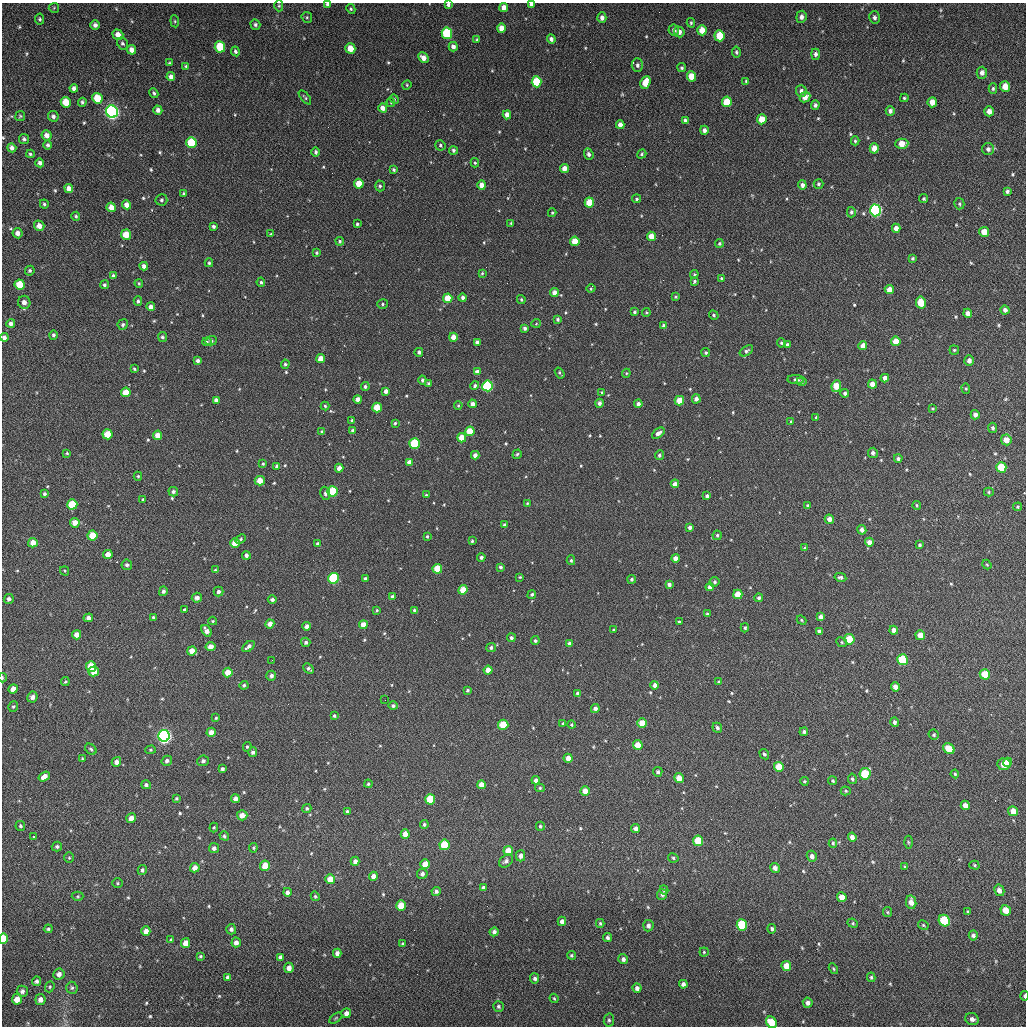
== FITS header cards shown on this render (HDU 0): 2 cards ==
NAXIS1  =                 1024 / length of data axis 1
NAXIS2  =                 1024 / length of data axis 2

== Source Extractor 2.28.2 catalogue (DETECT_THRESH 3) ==
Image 1024 x 1024 px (HDU 0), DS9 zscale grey, 1 PNG px = 1 image px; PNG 1028 x 1028 px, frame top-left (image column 1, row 1024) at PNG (2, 3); each listed source drawn as its Kron ellipse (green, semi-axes under 4 px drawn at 4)
Background 77.1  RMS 11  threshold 33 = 3 sigma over >= 5 px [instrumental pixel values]
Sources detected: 627; of the 627, the 500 brightest by FLUX_AUTO listed and drawn (127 fainter detections omitted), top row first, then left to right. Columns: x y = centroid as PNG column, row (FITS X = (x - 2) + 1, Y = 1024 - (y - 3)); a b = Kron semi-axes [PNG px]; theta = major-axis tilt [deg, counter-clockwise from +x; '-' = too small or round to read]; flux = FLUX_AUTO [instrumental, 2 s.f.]
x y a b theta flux
328 4 4 3 - 2700
531 4 4 3 - 2100
448 5 4 3 - 1800
279 6 6 4 89 980
504 7 4 4 - 4600
54 8 5 5 - 830
351 9 5 4 - 950
307 17 5 5 - 1100
801 17 6 5 - 2800
874 17 6 5 - 2300
602 18 5 4 - 3100
40 19 5 4 - 1300
175 21 6 4 -84 1100
691 23 5 4 - 1100
95 25 5 4 - 2700
255 25 5 4 - 1800
501 28 5 4 - 6400
674 30 5 5 - 2900
702 30 5 4 - 9400
679 32 5 5 - 4100
447 33 6 5 - 55000
118 35 5 5 - 5500
719 36 5 5 - 22000
551 39 4 4 - 2600
477 40 3 3 - 1100
122 43 6 5 - 1700
220 47 5 5 - 31000
453 47 5 4 - 3100
350 48 5 5 - 12000
132 50 5 4 - 4900
235 51 5 4 - 1500
736 52 5 4 - 1400
815 54 5 4 - 2400
423 58 6 4 -47 5400
169 63 4 3 - 1000
637 65 7 5 -88 2300
186 66 3 3 - 1100
682 68 4 4 - 1200
982 73 6 5 - 3300
692 76 5 4 - 13000
171 77 4 4 - 3900
746 81 4 4 - 970
537 82 5 5 - 34000
645 82 6 5 - 13000
407 85 5 4 - 890
1005 87 5 5 - 8100
74 88 4 4 - 2500
993 88 5 4 - 1200
801 91 6 5 - 2900
154 93 5 4 - 1300
305 97 8 3 -50 1100
805 97 6 4 43 6400
97 98 5 5 - 20000
904 98 4 4 - 960
394 99 5 4 - 870
66 102 5 5 - 15000
82 102 4 3 - 1400
391 102 5 4 - 810
727 102 5 5 - 21000
932 102 5 4 - 6900
815 105 4 4 - 2000
383 108 4 4 - 5100
158 110 4 4 - 3000
890 111 4 4 - 2500
989 111 5 4 - 4500
112 112 6 6 - 280000
507 115 4 4 - 5400
20 116 5 5 - 950
53 116 5 5 - 2000
762 119 5 5 - 12000
685 121 4 3 - 2300
620 125 4 4 - 5100
704 130 4 4 - 2800
47 135 5 5 - 4300
24 139 5 4 - 1500
855 141 4 4 - 1100
191 142 5 5 - 30000
902 144 6 5 - 8700
48 145 4 4 - 1600
440 145 5 5 - 1300
12 148 5 4 - 2800
874 148 5 4 - 7300
988 149 6 6 - 2100
453 150 4 4 - 1500
316 152 5 4 - 1700
30 154 4 4 - 1000
589 154 6 4 -70 2300
642 154 5 4 - 1100
40 163 4 4 - 2300
475 163 4 3 - 1000
564 168 4 4 - 6000
394 170 4 3 - 1300
359 184 5 4 - 14000
818 184 5 5 - 1300
482 185 5 4 - 7300
802 185 4 4 - 3000
380 186 5 5 - 1600
69 188 4 4 - 4600
1007 191 4 3 - 1500
184 194 3 3 - 1300
636 199 4 4 - 1100
924 199 5 4 - 1100
161 200 6 6 - 1600
589 203 5 4 - 19000
44 204 4 4 - 1300
959 204 6 5 - 1200
127 205 4 4 - 5500
111 207 5 4 - 7500
875 210 6 5 - 150000
851 212 5 4 - 1300
552 213 4 3 - 920
76 216 4 4 - 1200
511 223 3 3 - 830
357 224 3 3 - 1200
39 226 5 5 - 5500
213 226 3 3 - 1700
896 228 4 4 - 4600
984 232 5 5 - 9500
18 233 5 5 - 4100
271 234 3 3 - 860
126 235 5 5 - 16000
651 236 5 4 - 12000
340 241 4 4 - 1500
575 241 5 4 - 16000
719 243 4 4 - 1300
316 253 3 3 - 1100
913 258 4 3 - 1000
209 263 4 3 - 1100
144 266 4 4 - 2900
30 271 5 4 - 1400
482 273 4 3 - 950
694 274 4 4 - 820
113 276 4 4 - 1600
722 278 3 3 - 1100
694 281 4 3 - 1200
261 282 5 4 - 1300
139 283 4 3 - 860
20 284 5 5 - 17000
104 285 4 4 - 1500
591 288 4 2 - 860
889 289 4 4 - 6800
554 293 4 4 - 5100
675 297 4 4 - 1100
448 298 5 4 - 15000
463 298 4 4 - 2500
521 299 4 3 - 1100
138 301 5 4 - 1600
24 302 6 6 - 4400
921 303 6 5 - 17000
383 304 5 4 - 1300
151 307 4 4 - 4600
1005 310 4 4 - 2900
635 312 4 4 - 1400
646 312 4 4 - 950
968 313 4 4 - 3500
714 315 5 4 - 1100
558 319 3 3 - 1400
11 323 4 4 - 2500
536 323 4 4 - 820
123 325 5 5 - 1500
664 326 4 4 - 3300
525 328 4 3 - 1900
53 335 5 4 - 1500
4 337 4 4 - 2700
162 337 5 4 - 1500
453 337 4 4 - 6200
211 341 5 4 - 2000
896 341 5 4 - 10000
207 342 5 4 - 1200
477 342 4 3 - 2600
781 343 5 4 - 950
787 345 4 4 - 1800
863 346 4 4 - 4700
954 350 5 4 - 1100
746 351 7 4 33 1900
419 352 4 4 - 1900
706 353 4 4 - 1300
321 359 4 4 - 9000
198 361 4 4 - 2100
969 361 5 4 - 3100
285 364 4 4 - 1400
134 369 4 3 - 900
477 372 4 4 - 4200
560 373 6 3 -54 1200
626 373 4 4 - 830
885 378 4 4 - 3700
422 380 4 3 - 1500
796 380 8 4 -5 1600
802 381 5 4 - 1800
429 384 4 3 - 1500
872 384 4 4 - 5500
475 386 4 4 - 1800
487 386 5 5 - 82000
836 386 6 4 83 13000
365 387 4 4 - 1700
966 388 5 4 - 920
386 391 4 4 - 3000
126 392 5 5 - 13000
602 392 4 3 - 1100
845 393 4 4 - 1800
358 399 4 4 - 4900
696 399 4 4 - 3300
216 400 4 4 - 3000
679 401 5 4 - 14000
599 403 4 4 - 2800
472 404 4 4 - 3600
638 404 4 4 - 3100
458 405 4 3 - 860
325 406 4 4 - 1000
377 408 5 4 - 16000
933 409 4 4 - 920
975 415 4 4 - 3100
816 417 4 4 - 970
352 420 3 3 - 840
791 422 4 3 - 920
395 423 4 3 - 1100
993 428 5 4 - 1700
353 430 3 3 - 1600
470 431 5 4 - 17000
322 432 4 3 - 1400
658 433 7 4 37 3800
108 434 5 5 - 16000
158 435 4 4 - 8500
462 438 5 4 - 11000
1006 440 5 5 - 8200
414 443 5 5 - 46000
67 453 4 4 - 920
873 453 5 5 - 2400
517 454 5 3 - 1100
475 455 4 4 - 3800
659 455 5 4 - 1500
898 458 4 4 - 1800
409 462 4 4 - 4600
263 464 3 3 - 920
277 466 4 4 - 2100
1001 467 5 5 - 23000
339 468 4 4 - 5000
138 476 4 4 - 1000
260 481 5 4 - 9700
675 484 4 4 - 4500
333 491 5 5 - 42000
173 492 5 4 - 1800
989 492 5 4 - 980
325 493 7 5 -81 1500
44 494 4 4 - 1400
426 495 3 3 - 880
707 496 4 4 - 1900
143 499 4 3 - 870
527 503 4 3 - 870
72 504 5 5 - 24000
917 505 4 3 - 900
807 506 4 4 - 1500
1018 507 4 4 - 960
829 519 5 4 - 4500
75 523 5 5 - 6800
504 525 4 3 - 2200
690 527 4 3 - 2200
862 530 5 4 - 3300
92 535 5 5 - 14000
717 535 4 4 - 1300
427 536 3 3 - 900
241 539 5 4 - 1000
472 541 3 3 - 970
869 542 4 4 - 5200
33 543 5 4 - 6700
235 543 5 4 - 12000
318 544 4 4 - 1700
920 545 3 3 - 1300
805 548 4 4 - 1200
108 554 5 4 - 7100
246 555 4 4 - 2400
481 557 4 4 - 2100
675 558 4 4 - 4200
571 560 5 4 - 1200
127 565 5 5 - 1800
987 565 5 4 - 830
500 567 4 4 - 1700
437 569 5 5 - 19000
215 570 4 4 - 860
64 571 5 4 - 830
520 577 3 3 - 830
840 577 6 4 -11 1600
333 578 5 5 - 61000
365 579 4 4 - 2000
632 579 4 4 - 1400
714 582 5 5 - 1500
669 584 4 4 - 2500
710 587 4 4 - 4200
463 590 5 4 - 13000
163 591 5 4 - 2000
218 592 5 4 - 2000
532 594 5 4 - 1400
738 594 5 4 - 11000
392 596 4 4 - 1700
197 598 5 5 - 3300
759 598 4 4 - 1700
9 599 5 5 - 2300
272 599 4 4 - 1800
185 610 4 3 - 11000
377 610 4 4 - 1000
414 610 3 3 - 950
707 614 4 3 - 890
153 617 4 3 - 1100
821 617 4 4 - 2900
88 618 5 4 - 3100
801 620 5 4 - 840
213 621 4 3 - 810
679 622 4 3 - 1400
270 624 5 4 - 4600
363 625 4 4 - 7200
307 626 4 4 - 4000
745 628 4 3 - 1300
613 630 4 3 - 880
894 630 4 4 - 4800
206 631 6 4 -54 4800
819 631 4 4 - 2400
77 635 4 4 - 5500
920 635 5 4 - 7600
511 638 4 4 - 1800
849 639 5 5 - 32000
535 641 4 4 - 1200
306 642 5 4 - 1900
842 642 6 4 -25 1100
569 643 4 4 - 2400
210 646 5 4 - 4500
249 647 7 4 36 3000
491 647 5 4 - 1700
192 651 4 4 - 7000
272 660 2 2 - 1900
902 660 5 5 - 38000
91 666 5 5 - 18000
309 669 6 3 -44 1600
488 670 4 4 - 8000
94 672 5 5 - 7500
228 672 5 4 - 11000
985 674 5 5 - 17000
271 676 5 5 - 2600
2 678 5 2 - 880
65 682 4 4 - 1000
719 682 4 4 - 1200
244 685 4 4 - 1300
655 685 4 4 - 3600
895 687 5 4 - 5400
13 689 5 4 - 5300
468 690 4 3 - 1100
578 694 4 4 - 2800
32 697 5 5 - 3000
385 700 2 2 - 850
393 706 5 4 - 1800
13 707 5 4 - 1100
595 708 4 4 - 2700
334 716 4 4 - 1200
216 718 4 3 - 860
894 722 5 4 - 2000
642 723 5 4 - 14000
563 724 4 3 - 1300
503 725 5 5 - 22000
571 725 4 4 - 910
717 728 5 4 - 1800
211 732 4 4 - 5200
804 732 4 4 - 1700
934 735 5 5 - 1200
164 736 6 6 - 280000
638 745 5 4 - 10000
247 747 5 4 - 1000
91 749 6 4 -43 1200
949 749 6 5 - 16000
151 750 5 4 - 950
253 752 5 4 - 2000
764 754 5 4 - 1400
568 758 4 4 - 6300
82 759 4 3 - 1000
167 761 5 4 - 2200
203 761 6 5 - 2200
116 762 5 4 - 3400
1007 762 5 4 - 7600
1004 764 7 5 -3 14000
779 767 5 5 - 16000
222 769 4 4 - 1900
658 772 5 4 - 1700
865 774 6 5 - 34000
955 774 4 4 - 1000
44 776 6 4 35 4800
679 778 5 4 - 8700
852 779 5 4 - 1200
536 780 4 4 - 3000
804 781 4 4 - 920
833 781 4 4 - 1100
368 784 4 4 - 1100
146 785 5 4 - 1700
481 785 4 4 - 7200
540 788 5 4 - 1000
585 791 5 4 - 9000
846 791 5 4 - 980
176 798 4 4 - 890
235 799 4 4 - 3700
430 799 5 5 - 28000
965 805 5 4 - 4800
307 808 4 4 - 1400
347 811 4 3 - 1500
1013 811 5 4 - 9300
242 815 5 5 - 5900
131 818 5 4 - 4900
424 824 4 4 - 1400
20 826 5 4 - 1200
540 826 4 4 - 1300
214 827 5 4 - 810
636 828 4 4 - 3500
405 834 4 4 - 6600
224 836 5 4 - 1200
34 837 3 3 - 2400
852 837 4 4 - 3700
698 841 5 5 - 21000
908 842 6 4 -87 1000
833 843 4 4 - 900
445 845 5 5 - 32000
57 846 5 5 - 1500
214 848 5 5 - 2400
253 848 5 4 - 870
508 851 5 5 - 10000
521 856 5 4 - 3800
812 856 6 5 - 3200
69 858 5 4 - 930
673 858 5 4 - 1200
355 861 4 4 - 3100
506 861 8 5 42 2400
425 864 5 4 - 9700
974 865 5 4 - 990
265 866 5 5 - 13000
905 867 4 3 - 930
195 868 5 4 - 5100
775 868 5 4 - 3500
142 870 5 4 - 1900
422 874 5 5 - 2300
373 876 4 4 - 3600
330 879 5 5 - 8900
118 883 5 4 - 930
483 888 4 4 - 2100
664 890 4 4 - 1200
999 890 6 5 - 4100
436 891 4 4 - 2300
287 892 4 4 - 2800
662 895 5 5 - 1700
78 896 6 4 1 950
315 896 5 4 - 970
842 897 5 4 - 9100
911 902 7 5 -80 5800
401 906 5 5 - 16000
1006 910 6 5 - 11000
887 912 5 4 - 960
968 912 4 3 - 940
944 920 6 5 - 39000
562 921 4 4 - 3300
600 923 4 3 - 1100
853 923 5 4 - 1000
742 925 5 5 - 40000
923 925 5 4 - 1000
648 926 5 5 - 2700
48 929 4 4 - 1300
231 929 5 5 - 2100
772 929 5 4 - 1400
146 931 5 4 - 4800
494 932 4 4 - 2300
973 935 5 4 - 2100
608 937 4 4 - 1800
3 939 5 4 - 22000
171 940 4 3 - 970
236 942 5 4 - 3900
186 943 5 4 - 6500
403 944 3 3 - 950
704 952 4 4 - 820
337 953 4 4 - 3400
571 955 4 4 - 1100
200 956 4 3 - 980
280 957 4 3 - 1600
623 959 5 4 - 2600
786 966 5 4 - 10000
289 968 5 5 - 4400
833 969 6 4 -58 900
59 974 6 5 - 3300
227 977 4 3 - 1500
871 977 5 4 - 1100
535 978 5 4 - 2100
36 981 5 4 - 1800
683 984 4 4 - 2600
50 987 6 4 69 1000
72 988 6 5 - 1400
637 988 4 4 - 2900
22 991 5 5 - 2300
1024 996 5 3 - 1700
554 998 5 3 - 810
17 999 5 5 - 7000
40 999 5 5 - 3800
808 1003 5 5 - 3400
498 1006 5 5 - 1600
346 1013 5 4 - 4000
336 1018 7 3 36 940
972 1019 7 6 - 3100
609 1020 6 5 - 1400
771 1022 6 5 - 17000
At the frame edge (FLAGS 8, measured only in part): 8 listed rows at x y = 328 4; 531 4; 448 5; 4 337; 2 678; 3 939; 1024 996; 771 1022
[127 fainter detections neither listed nor drawn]